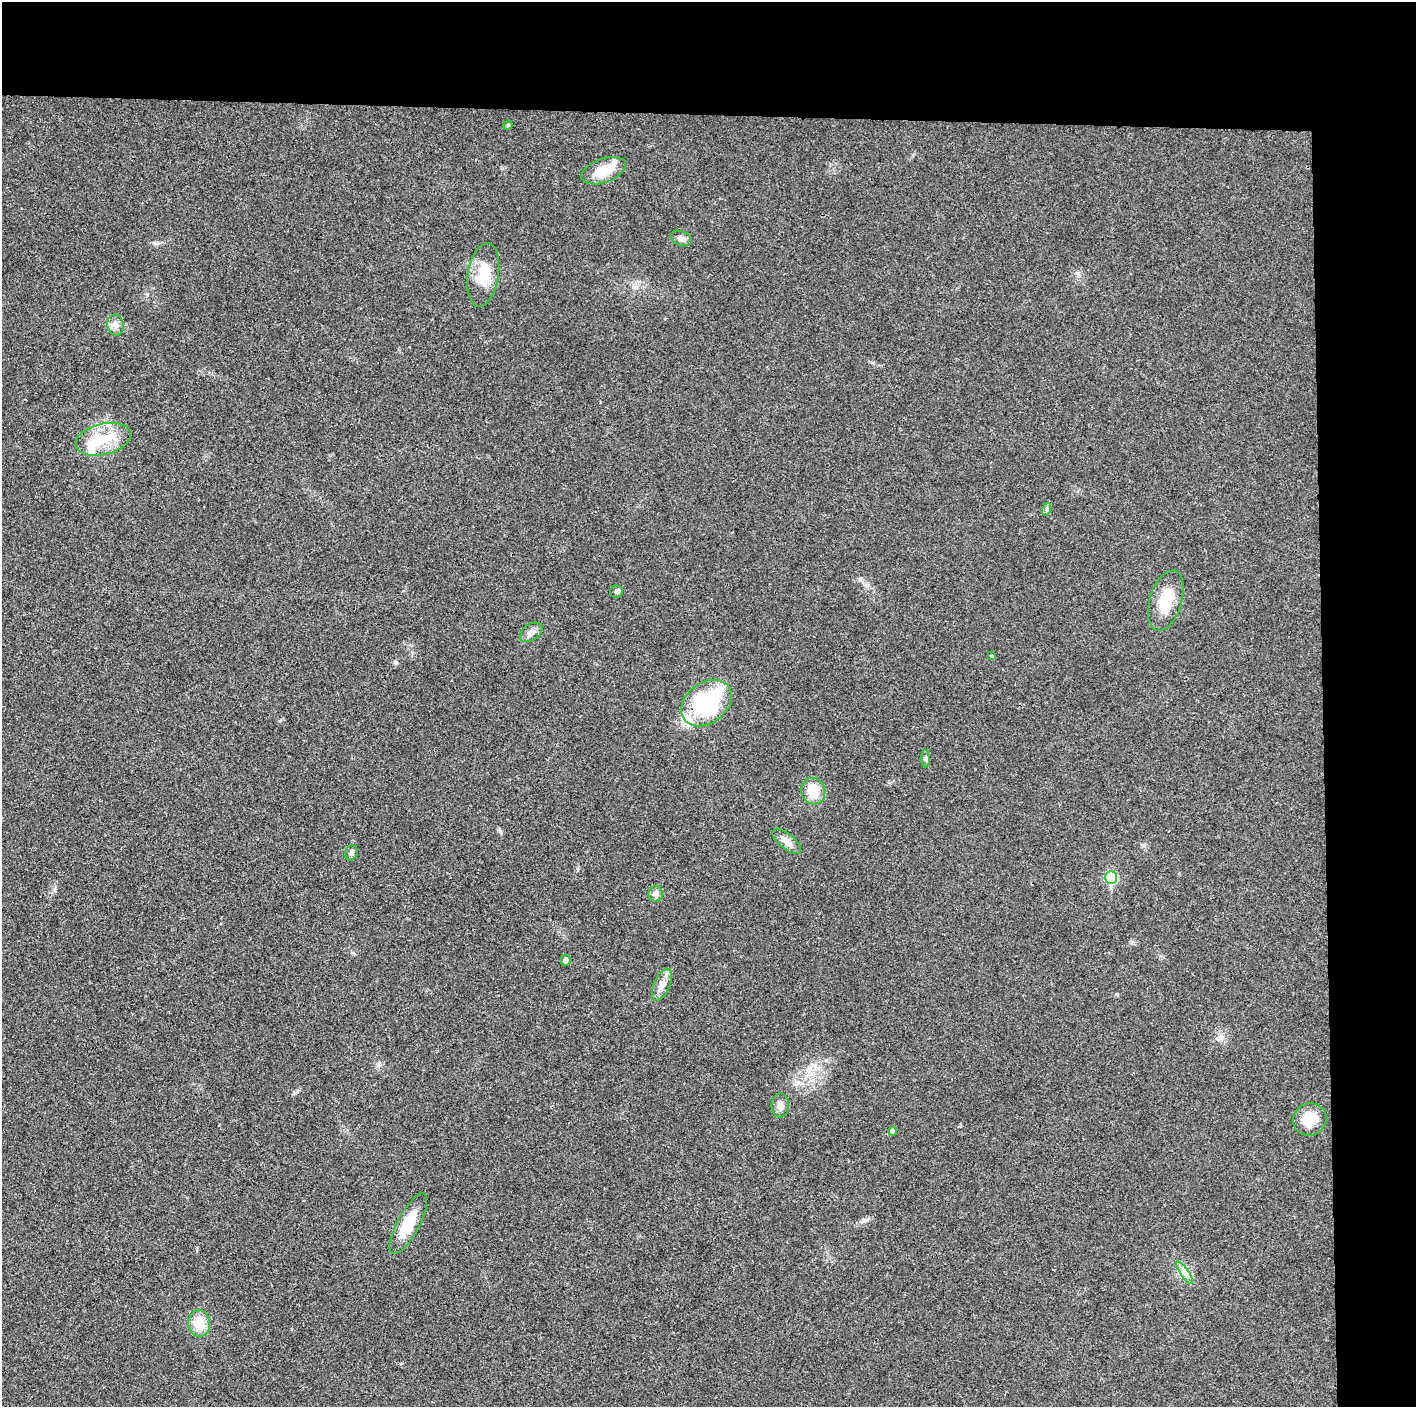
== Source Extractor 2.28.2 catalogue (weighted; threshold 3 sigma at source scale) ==
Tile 3 of 3 x 3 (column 3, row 1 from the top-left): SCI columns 2832-4245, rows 2813-4217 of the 4247 x 4221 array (HDU 1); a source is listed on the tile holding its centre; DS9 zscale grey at full resolution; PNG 1418 x 1409 px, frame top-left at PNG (2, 2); each listed source drawn as its Kron ellipse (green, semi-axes under 4 px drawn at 4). Shown black and unused: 14% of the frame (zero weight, under 3 of 4 exposures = <1% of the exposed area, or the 3 px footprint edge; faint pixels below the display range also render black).
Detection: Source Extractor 2.28.2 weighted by HDU 2 'WHT'; one run over the whole footprint, this tile lists its part. Background 0.0243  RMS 0.0055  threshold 0.0246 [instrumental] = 3 sigma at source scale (4.5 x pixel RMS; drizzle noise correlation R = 1.50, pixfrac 1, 0.05/0.05 arcsec/px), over >= 5 px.
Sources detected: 29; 1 inside a brighter object's white glare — neither listed nor drawn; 2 inside a brighter listed object's ellipse — not listed separately; the other 26 listed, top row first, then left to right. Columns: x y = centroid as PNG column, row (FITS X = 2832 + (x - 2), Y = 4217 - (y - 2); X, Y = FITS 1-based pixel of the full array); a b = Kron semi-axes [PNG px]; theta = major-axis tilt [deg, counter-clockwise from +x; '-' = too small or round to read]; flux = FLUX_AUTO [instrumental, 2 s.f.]
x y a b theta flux
508 125 5 4 - 0.58
604 171 23 12 20 12
681 238 11 7 -21 2.4
483 275 32 15 81 16
115 325 10 8 -80 2.9
103 439 28 15 14 17
1047 509 7 4 72 0.92
616 591 6 6 - 1.3
1166 601 31 16 73 15
531 632 12 8 34 3.4
992 656 4 3 - 0.85
706 703 28 20 37 62
926 759 9 4 -89 1
813 791 13 12 - 11
787 841 17 7 -39 4
351 853 8 6 67 1.4
1111 878 6 6 - 33
656 894 7 7 - 2.8
566 960 5 5 - 1.4
662 985 17 8 65 4.4
780 1105 12 8 -87 3.2
1310 1119 17 16 - 13
892 1131 5 4 - 1.2
408 1224 34 11 62 17
1185 1273 13 4 -56 2.3
199 1323 13 11 -87 11
Unlisted compact peaks at least as high as the median listed source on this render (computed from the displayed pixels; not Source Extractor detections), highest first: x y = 866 1220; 154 243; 500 831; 54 889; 861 578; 635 287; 1144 845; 297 1092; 1078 273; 798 1082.